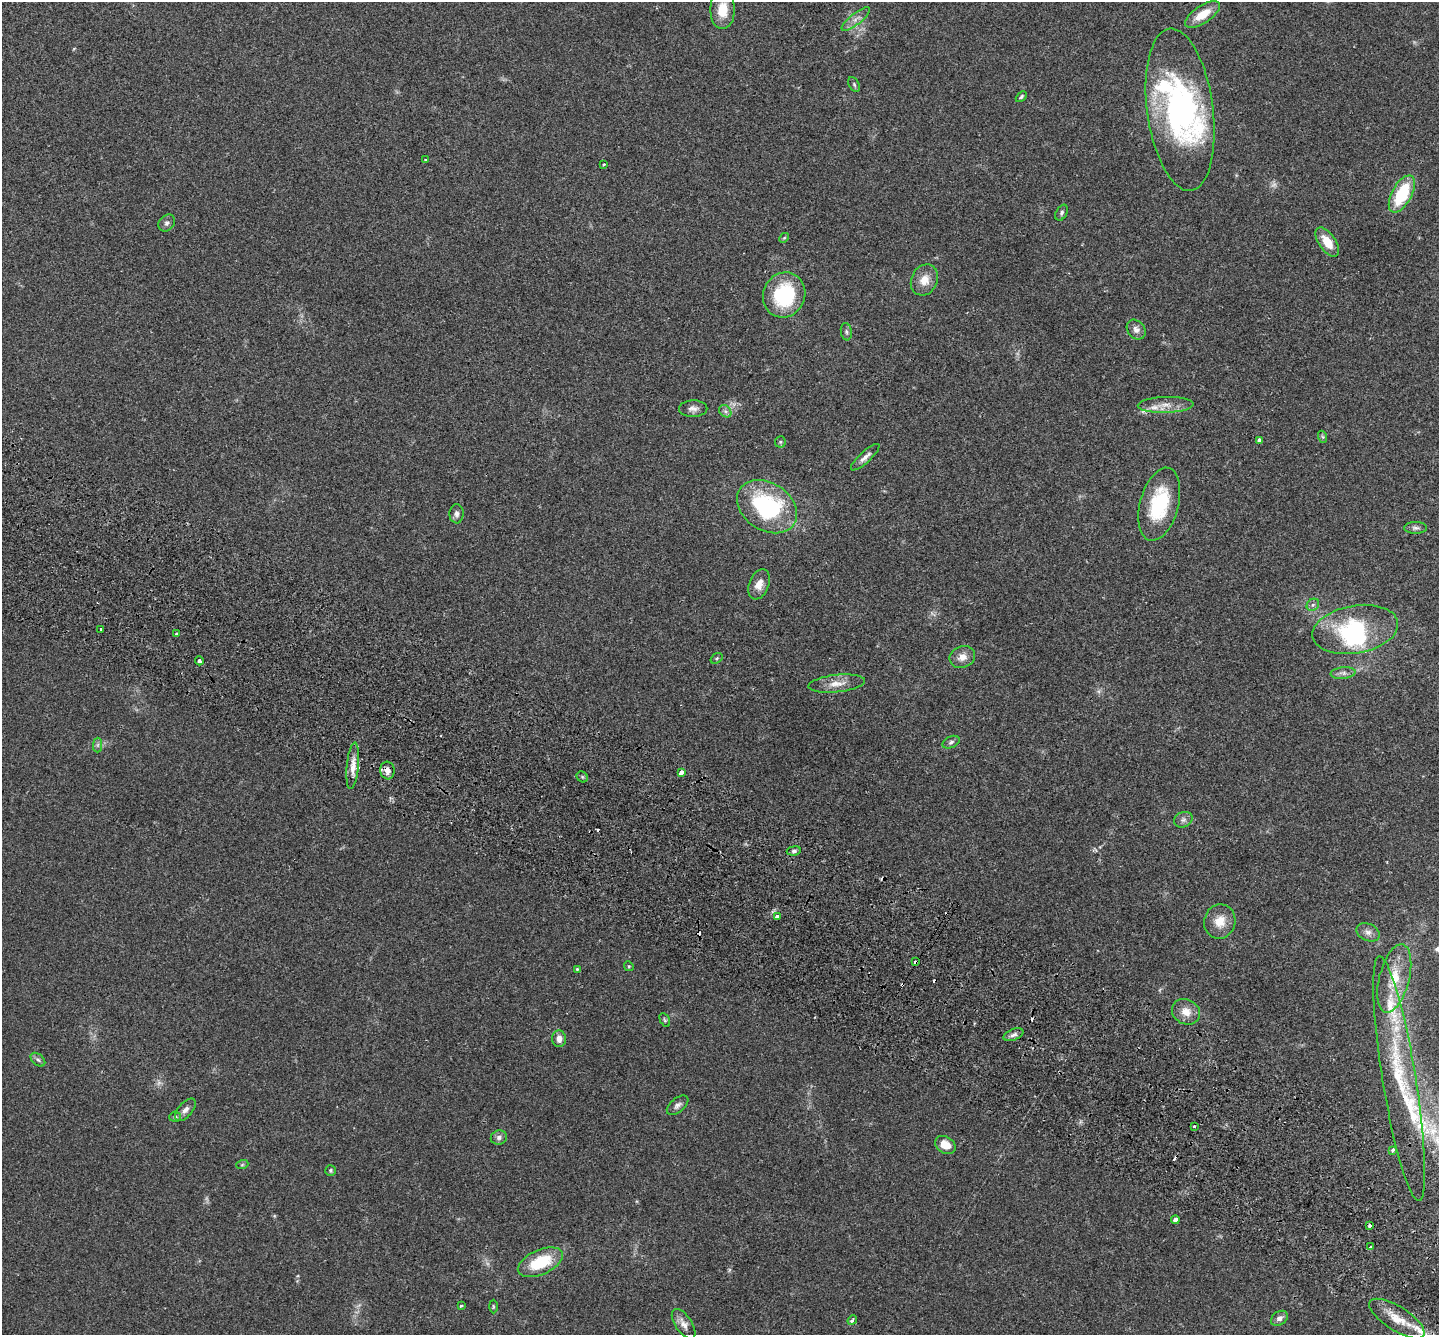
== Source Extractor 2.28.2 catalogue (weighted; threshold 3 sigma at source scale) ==
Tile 6 of 4 x 4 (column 2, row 2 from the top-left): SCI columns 1470-2906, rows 2864-4196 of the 5815 x 5864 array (HDU 1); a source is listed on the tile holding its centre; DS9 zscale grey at full resolution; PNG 1441 x 1337 px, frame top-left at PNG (2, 2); each listed source drawn as its Kron ellipse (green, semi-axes under 4 px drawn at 4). Shown black and unused: <1% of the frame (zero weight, under 2 of 3 exposures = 3% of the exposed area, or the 3 px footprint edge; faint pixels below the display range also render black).
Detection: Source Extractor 2.28.2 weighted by HDU 2 'WHT'; one run over the whole footprint, this tile lists its part. Background 0.114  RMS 0.0095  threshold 0.0427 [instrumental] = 3 sigma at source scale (4.5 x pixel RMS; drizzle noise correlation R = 1.50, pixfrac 1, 0.05/0.05 arcsec/px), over >= 5 px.
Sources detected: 98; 2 too faint to see at this stretch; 2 inside a brighter object's white glare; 7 cosmic-ray / hot-pixel residue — neither listed nor drawn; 9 inside a brighter listed object's ellipse — not listed separately; the other 78 listed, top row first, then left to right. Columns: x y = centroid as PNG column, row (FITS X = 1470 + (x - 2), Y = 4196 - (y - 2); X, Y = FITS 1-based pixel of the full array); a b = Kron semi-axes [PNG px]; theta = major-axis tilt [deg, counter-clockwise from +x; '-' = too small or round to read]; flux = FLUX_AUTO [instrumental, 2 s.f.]
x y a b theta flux
722 10 19 12 90 19
1202 15 20 9 33 18
856 19 17 5 38 5.6
854 84 8 5 -64 1.7
1021 97 6 4 45 1.4
1180 110 82 33 -82 200
425 160 4 3 - 1.1
604 165 3 3 - 1.8
1402 194 20 10 61 50
1062 213 8 5 62 2
167 223 9 7 46 3
784 238 5 4 - 1.1
1327 242 17 8 -56 15
924 280 16 13 63 12
784 295 23 21 65 64
1136 330 11 8 -49 4.8
846 332 9 5 -80 1.9
1166 405 28 8 2 11
693 409 14 8 1 5
725 411 7 5 -44 2.7
1323 437 6 4 -71 1.3
1259 440 4 3 - 2.5
780 442 6 5 - 1.4
865 457 18 5 42 4.9
1159 504 37 19 75 61
767 507 32 23 -33 110
457 514 9 7 88 3.6
1415 528 11 6 0 3.1
759 584 16 10 68 9.3
1313 605 7 5 43 2.3
101 629 3 3 - 2.4
1355 629 43 24 10 83
176 634 3 3 - 1.5
962 657 13 10 21 7.6
716 658 6 4 35 1.5
199 661 4 3 - 5.6
1343 673 12 5 5 3.8
837 684 28 8 6 11
951 742 9 5 24 2.3
98 745 7 4 89 2.1
353 766 23 6 84 8.9
387 770 9 7 -84 5.7
681 772 4 3 - 30
582 777 6 5 - 1.3
1183 820 9 7 25 3.5
794 851 7 4 7 2.4
777 917 4 3 - 5.1
1220 921 17 15 73 14
1368 932 12 8 -25 4.9
916 962 4 3 - 4.5
629 966 5 4 - 1
577 969 4 4 - 1
1394 978 35 15 75 29
1186 1012 14 12 -30 11
665 1020 7 4 -61 1.5
1014 1035 10 5 21 3.2
559 1039 8 7 - 5.9
38 1060 8 5 -40 2.4
1399 1078 124 17 -81 75
678 1105 13 7 39 3.8
185 1110 13 7 49 5
175 1117 5 5 - 1.6
1194 1126 3 3 - 1.6
499 1137 8 7 - 3.5
945 1145 11 8 -32 13
1393 1150 4 3 - 4.8
242 1165 6 4 19 1.3
330 1170 5 5 - 1.5
1175 1220 4 4 - 4.5
1370 1226 3 3 - 4.9
1370 1247 3 3 - 1.3
540 1262 24 12 24 39
461 1306 3 3 - 1.8
493 1306 7 3 -90 1.1
1279 1318 9 6 34 3.6
1397 1319 32 12 -32 20
852 1320 5 3 - 2.8
684 1324 17 8 -56 6.6
Overlapping masked pixels (flux is a lower limit): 3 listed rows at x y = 199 661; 387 770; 916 962